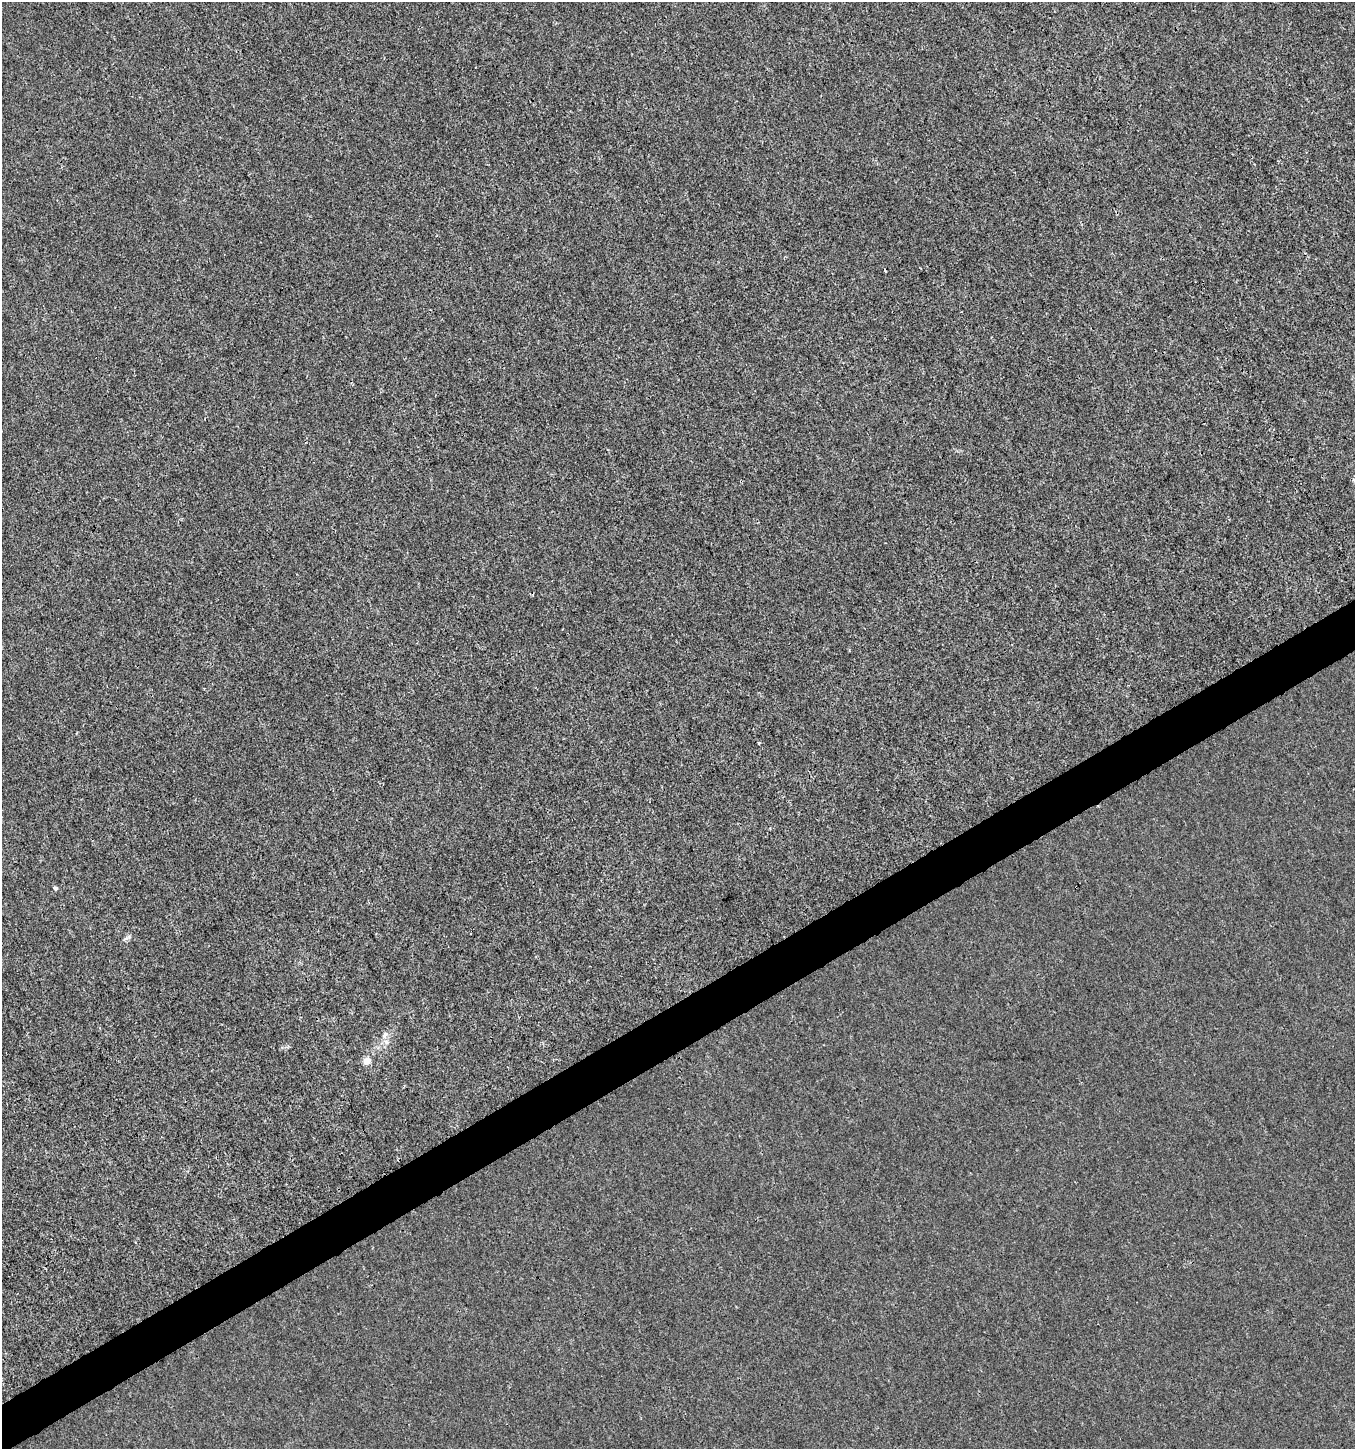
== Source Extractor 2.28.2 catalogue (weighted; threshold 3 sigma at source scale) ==
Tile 7 of 4 x 4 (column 3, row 2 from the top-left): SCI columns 2878-4230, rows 2895-4341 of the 5687 x 5806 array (HDU 1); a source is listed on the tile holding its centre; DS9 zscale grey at full resolution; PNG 1357 x 1451 px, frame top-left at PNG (2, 2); no overlay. Shown black and unused: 3% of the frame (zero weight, under 3 of 4 exposures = <1% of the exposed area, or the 3 px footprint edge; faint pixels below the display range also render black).
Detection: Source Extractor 2.28.2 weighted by HDU 2 'WHT'; one run over the whole footprint, this tile lists its part. Background -4.14e-04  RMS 0.0016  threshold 0.00731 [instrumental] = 3 sigma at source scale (4.5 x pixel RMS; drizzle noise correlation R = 1.50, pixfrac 1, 0.0396/0.0396 arcsec/px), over >= 5 px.
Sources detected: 6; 1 cosmic-ray / hot-pixel residue — not listed; the other 5 listed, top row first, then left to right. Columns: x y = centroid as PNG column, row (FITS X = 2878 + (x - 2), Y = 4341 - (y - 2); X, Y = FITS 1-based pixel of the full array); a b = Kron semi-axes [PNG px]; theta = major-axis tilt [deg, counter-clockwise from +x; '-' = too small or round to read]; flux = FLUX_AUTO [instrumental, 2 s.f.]
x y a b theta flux
759 743 4 3 - 0.16
55 888 5 4 - 0.33
385 1034 9 6 52 0.6
386 1042 8 4 -45 0.47
367 1061 9 8 - 1.1